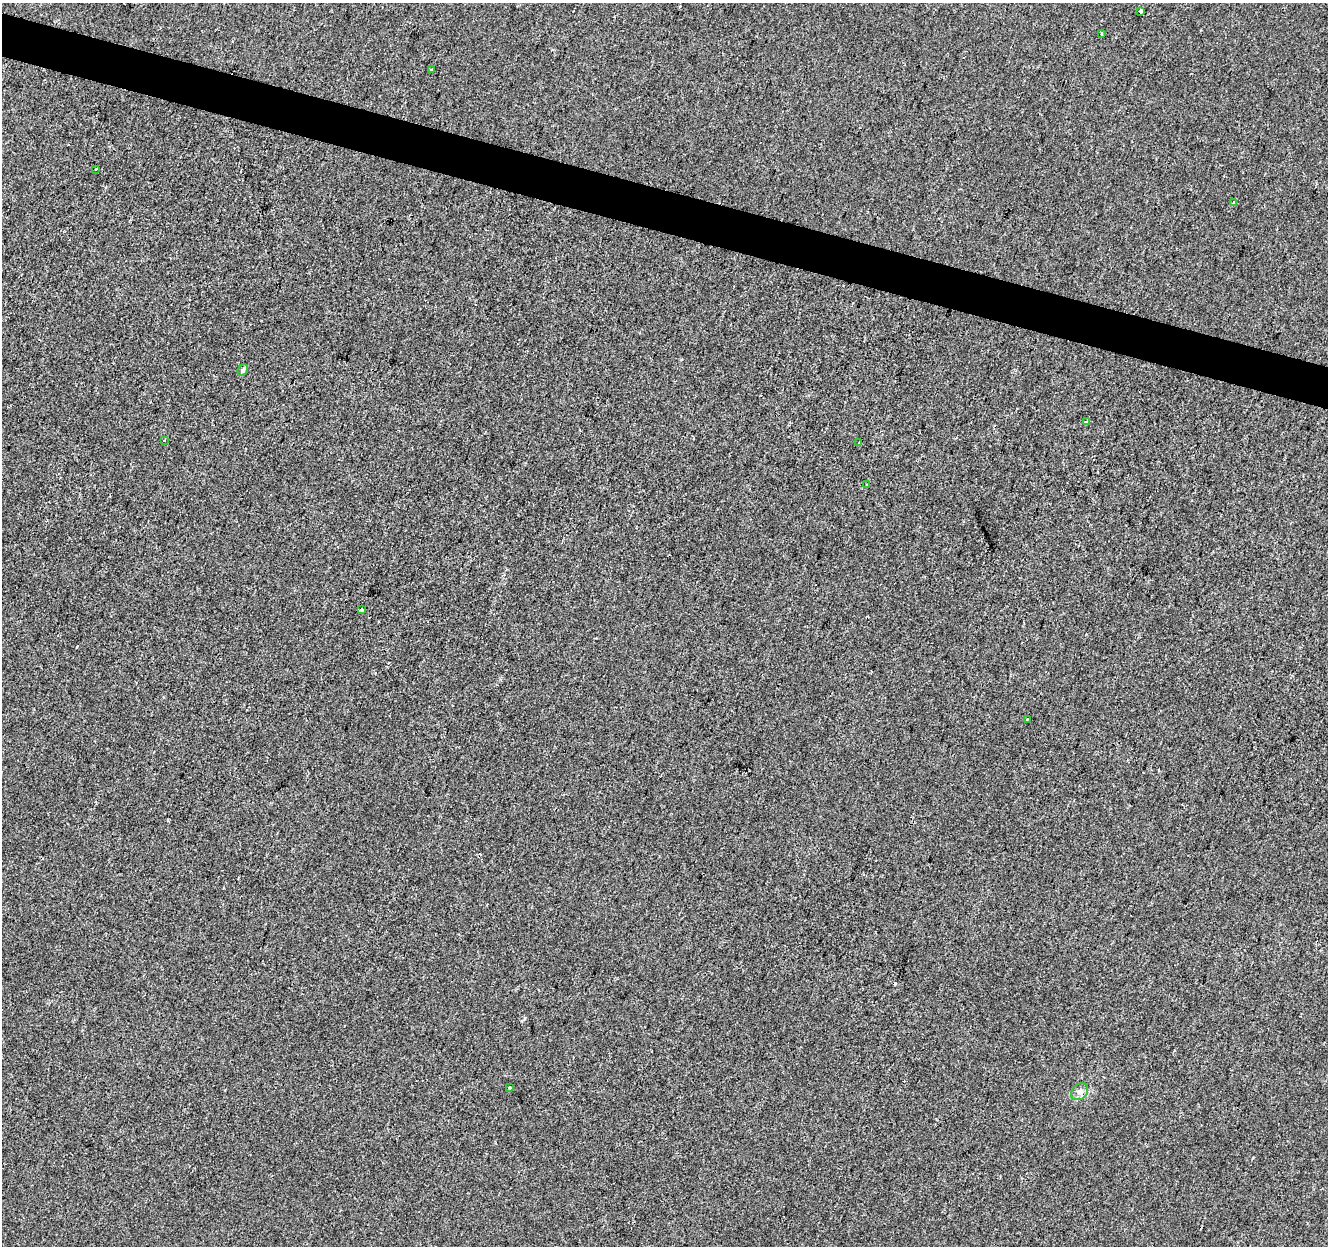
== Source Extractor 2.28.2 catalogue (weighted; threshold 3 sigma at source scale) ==
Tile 11 of 4 x 4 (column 3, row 3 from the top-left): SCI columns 2658-3983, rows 1524-2767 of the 5308 x 5473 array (HDU 1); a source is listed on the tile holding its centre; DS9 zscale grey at full resolution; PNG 1330 x 1248 px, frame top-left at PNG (2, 3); each listed source drawn as its Kron ellipse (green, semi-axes under 4 px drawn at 4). Shown black and unused: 3% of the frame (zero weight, under 2 of 3 exposures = <1% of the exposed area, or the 3 px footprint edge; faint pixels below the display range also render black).
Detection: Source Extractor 2.28.2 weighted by HDU 2 'WHT'; one run over the whole footprint, this tile lists its part. Background -8.94e-05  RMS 0.0042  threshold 0.019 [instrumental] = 3 sigma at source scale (4.5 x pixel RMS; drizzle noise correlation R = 1.50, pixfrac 1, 0.0396/0.0396 arcsec/px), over >= 5 px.
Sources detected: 17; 3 cosmic-ray / hot-pixel residue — neither listed nor drawn; the other 14 listed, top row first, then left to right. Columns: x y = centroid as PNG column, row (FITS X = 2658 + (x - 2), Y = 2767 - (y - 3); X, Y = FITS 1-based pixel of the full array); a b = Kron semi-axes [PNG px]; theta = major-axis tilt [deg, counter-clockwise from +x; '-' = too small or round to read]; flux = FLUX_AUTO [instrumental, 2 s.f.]
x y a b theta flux
1141 11 4 3 - 1.4
1101 34 3 2 - 0.5
432 70 4 3 - 0.88
96 169 3 3 - 1.3
1234 203 4 3 - 2
243 370 6 5 - 1
1086 422 3 3 - 1.1
164 440 3 3 - 0.52
859 443 3 2 - 0.45
867 485 4 4 - 0.77
361 609 3 3 - 3.2
1027 720 4 3 - 0.83
510 1088 4 2 - 0.36
1080 1092 9 7 46 1.9